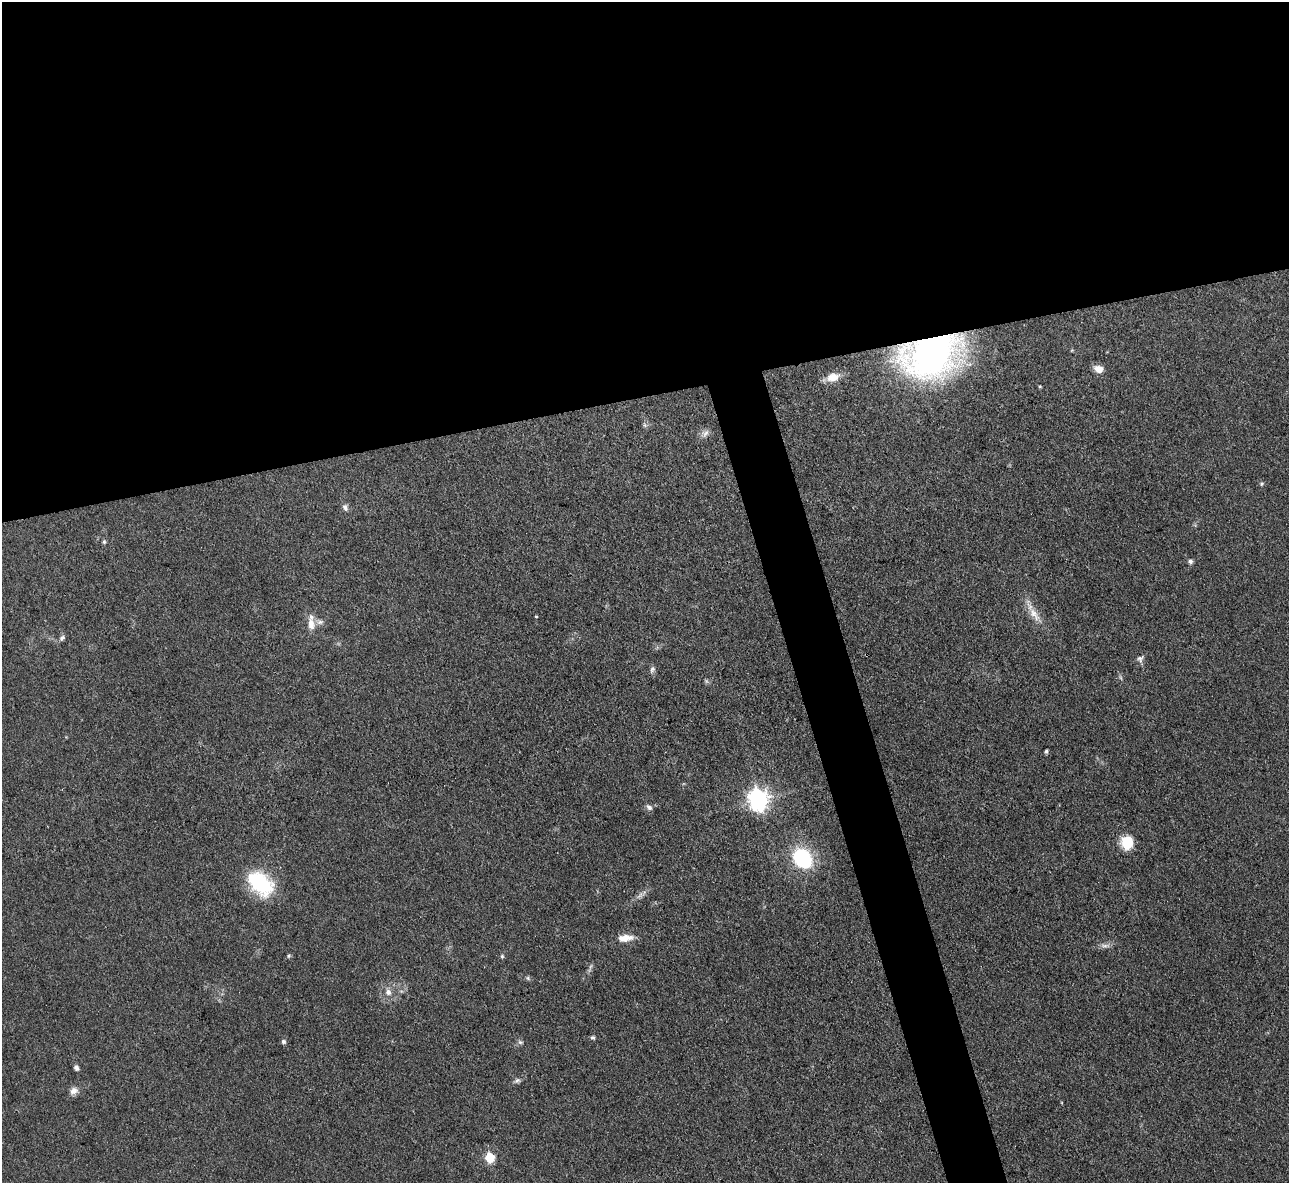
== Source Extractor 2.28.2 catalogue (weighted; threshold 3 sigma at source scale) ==
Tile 2 of 4 x 4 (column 2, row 1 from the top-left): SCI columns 1287-2573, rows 3685-4865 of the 5146 x 5128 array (HDU 1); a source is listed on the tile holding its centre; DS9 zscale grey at full resolution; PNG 1291 x 1185 px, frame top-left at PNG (2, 2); no overlay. Shown black and unused: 36% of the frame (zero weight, under 3 of 4 exposures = <1% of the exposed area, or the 3 px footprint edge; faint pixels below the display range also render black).
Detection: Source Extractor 2.28.2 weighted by HDU 2 'WHT'; one run over the whole footprint, this tile lists its part. Background 0.0978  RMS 0.0066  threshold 0.0297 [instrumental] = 3 sigma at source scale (4.5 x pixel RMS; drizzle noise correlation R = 1.50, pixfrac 1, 0.05/0.05 arcsec/px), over >= 5 px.
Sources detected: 38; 2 too faint to see at this stretch — not listed; the other 36 listed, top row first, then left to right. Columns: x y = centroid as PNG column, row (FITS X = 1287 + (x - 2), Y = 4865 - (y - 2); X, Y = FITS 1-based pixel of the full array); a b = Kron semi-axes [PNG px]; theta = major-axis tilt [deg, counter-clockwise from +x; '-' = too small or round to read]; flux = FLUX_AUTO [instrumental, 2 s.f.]
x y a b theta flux
931 354 47 32 19 330
1099 369 12 8 -17 5.5
833 377 18 11 17 10
1040 386 4 3 - 0.7
644 425 7 4 -70 1.1
705 433 12 8 37 3.3
1262 484 5 5 - 1.1
345 507 10 6 -68 2.3
104 542 6 5 - 1.1
1190 561 6 5 - 1.7
1034 614 26 9 -55 8.9
536 616 3 3 - 0.59
320 622 10 6 7 2.5
311 624 16 9 -84 7.1
62 638 8 6 39 2
1140 658 11 8 48 2.5
652 669 9 6 70 1.9
1046 751 4 3 - 1.4
758 799 8 7 - 390
649 807 9 5 -41 2
1127 842 14 13 - 16
802 858 17 14 -51 55
260 883 26 16 -42 57
625 938 19 8 5 7.8
1105 946 13 4 -3 2.4
289 956 6 5 - 0.97
502 956 6 4 -69 0.98
528 978 7 4 -54 1
388 992 8 7 - 3.4
593 1037 6 5 - 1.2
283 1042 5 5 - 1.5
520 1042 7 6 - 1.5
76 1068 7 5 -56 2
517 1081 9 6 26 1.9
74 1091 11 9 34 3.8
490 1158 6 5 - 31
Overlapping masked pixels (flux is a lower limit): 1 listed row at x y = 931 354